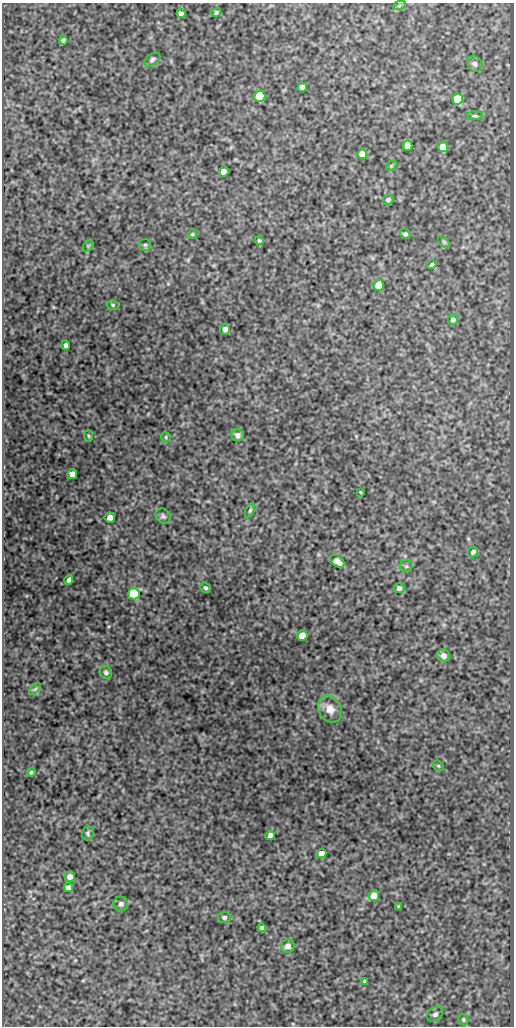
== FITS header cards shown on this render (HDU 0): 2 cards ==
NAXIS1  =                  512
NAXIS2  =                 1024

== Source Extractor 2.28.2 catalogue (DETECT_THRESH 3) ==
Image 512 x 1024 px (HDU 0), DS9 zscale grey, 1 PNG px = 1 image px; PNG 516 x 1028 px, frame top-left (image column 1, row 1024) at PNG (2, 3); each listed source drawn as its Kron ellipse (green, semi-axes under 4 px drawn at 4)
Background 291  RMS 0.76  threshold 2.27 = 3 sigma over >= 5 px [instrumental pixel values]
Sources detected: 64; all 64 listed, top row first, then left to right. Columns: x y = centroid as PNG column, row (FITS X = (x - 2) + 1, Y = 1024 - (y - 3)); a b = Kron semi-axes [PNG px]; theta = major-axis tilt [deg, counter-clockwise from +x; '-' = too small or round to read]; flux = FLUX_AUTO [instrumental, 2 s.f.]
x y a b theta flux
399 6 7 4 19 78
216 13 5 4 - 93
181 14 4 4 - 190
63 40 4 4 - 140
152 60 9 6 39 130
475 64 8 7 - 170
302 87 5 4 - 250
260 96 6 5 - 2500
457 99 5 5 - 1100
475 116 8 3 0 64
408 145 5 5 - 460
443 147 5 5 - 600
362 154 5 5 - 610
391 166 6 4 45 65
223 171 5 4 - 330
388 200 5 5 - 100
192 234 5 4 - 62
405 234 5 4 - 110
259 240 4 4 - 83
444 242 7 4 -45 79
145 245 6 6 - 97
88 246 7 4 56 86
432 265 5 4 - 110
379 285 5 5 - 1300
113 305 6 4 -15 73
453 320 5 5 - 150
225 329 5 5 - 280
66 345 4 4 - 260
238 435 6 6 - 170
89 436 6 4 -87 57
166 437 5 4 - 64
72 474 5 5 - 350
360 492 3 2 - 40
250 510 8 4 65 86
163 516 8 7 - 140
110 517 5 5 - 340
473 552 5 5 - 130
337 561 8 5 -37 440
406 566 6 6 - 100
69 580 5 3 - 130
205 588 5 5 - 96
399 588 5 5 - 170
134 594 6 5 - 3700
302 636 5 5 - 660
443 656 6 6 - 290
106 672 6 6 - 110
35 689 7 4 44 84
330 709 14 11 -60 530
438 766 6 5 - 68
31 772 4 4 - 72
88 833 7 6 - 100
270 835 5 4 - 220
321 853 5 5 - 450
70 877 5 5 - 280
68 887 5 4 - 220
374 896 5 5 - 710
121 904 7 7 - 150
398 906 3 2 - 48
224 917 6 6 - 120
262 928 4 4 - 120
288 946 7 6 - 280
364 981 4 3 - 51
435 1014 9 6 42 180
463 1020 6 5 - 74